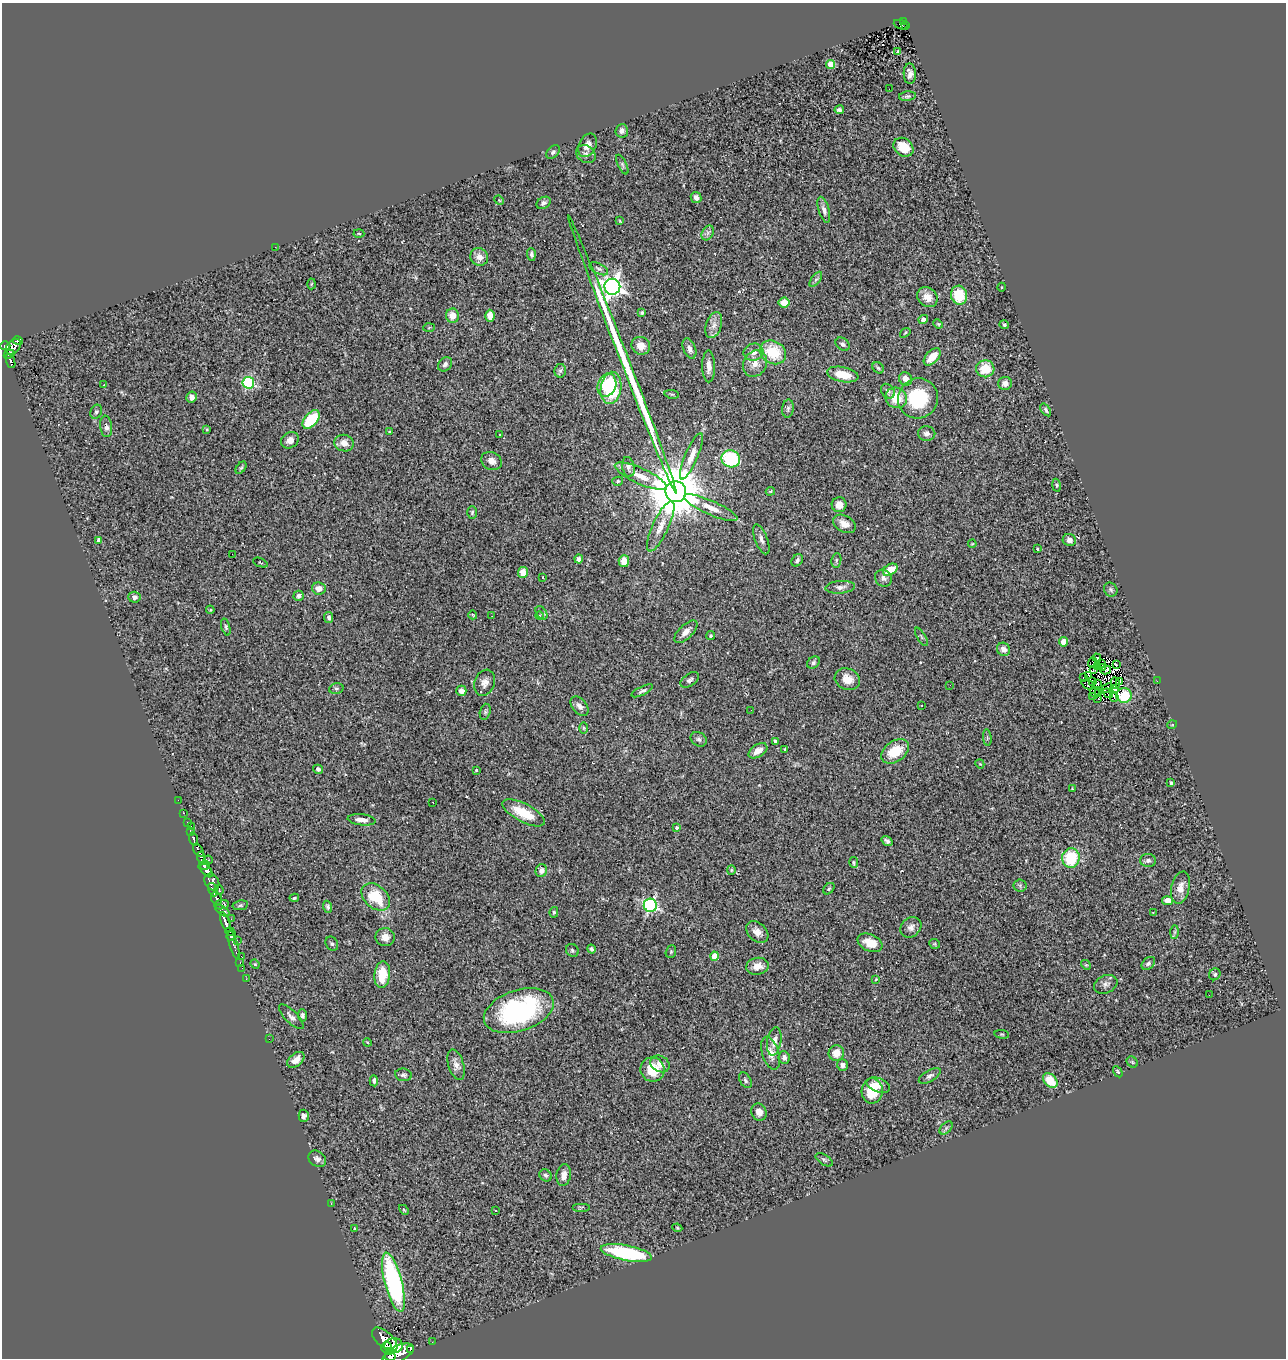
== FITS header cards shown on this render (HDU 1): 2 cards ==
NAXIS1  =                 1284
NAXIS2  =                 1356

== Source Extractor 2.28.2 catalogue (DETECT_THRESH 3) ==
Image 1284 x 1356 px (HDU 1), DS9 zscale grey, 1 PNG px = 1 image px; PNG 1288 x 1360 px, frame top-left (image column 1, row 1356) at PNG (2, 3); each listed source drawn as its Kron ellipse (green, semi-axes under 4 px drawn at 4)
Background 0.627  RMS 0.059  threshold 0.177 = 3 sigma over >= 5 px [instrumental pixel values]
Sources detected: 299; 4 with non-positive FLUX_AUTO (blend fragments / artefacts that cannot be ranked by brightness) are neither listed nor drawn; the other 295 listed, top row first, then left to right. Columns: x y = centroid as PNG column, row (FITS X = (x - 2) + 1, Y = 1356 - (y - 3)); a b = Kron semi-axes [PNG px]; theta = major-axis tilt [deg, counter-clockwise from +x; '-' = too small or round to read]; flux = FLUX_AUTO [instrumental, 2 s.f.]
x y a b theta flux
904 21 3 2 - 28
901 25 7 3 -22 24
906 25 3 2 - 7.6
898 51 4 3 - 5
831 65 4 4 - 99
910 74 10 6 -88 21
889 89 2 2 - 10
907 96 8 4 5 8.7
839 110 4 3 - 9
622 131 6 6 - 15
588 145 12 8 63 30
903 147 11 8 -37 78
553 152 8 5 45 10
586 154 10 8 -33 19
622 165 11 4 -63 9.1
696 198 6 5 - 16
499 200 5 4 - 3.9
543 203 8 5 31 12
824 210 13 5 -74 17
620 221 4 2 - 2.6
708 233 8 5 60 13
359 234 5 3 - 4.3
275 247 3 2 - 11
531 254 6 4 -86 9.9
479 257 9 8 - 31
599 269 10 5 -27 11
816 279 9 4 53 8.9
311 284 5 3 - 4.1
612 287 8 8 - 2400
1002 287 4 3 - 3.1
959 295 9 8 - 130
927 297 11 9 -42 39
784 303 5 5 - 60
642 313 4 4 - 5.2
452 316 7 6 - 43
490 316 6 4 -89 52
923 319 5 4 - 12
938 324 5 4 - 4
714 325 13 7 72 28
1004 325 5 4 - 6.5
429 328 6 4 3 3.8
905 333 6 3 37 3.7
18 341 5 3 - 11
843 344 8 5 -40 11
5 346 5 4 - 170
641 346 9 8 - 40
13 347 9 6 44 190
689 349 10 6 -67 18
753 352 10 8 14 25
773 352 14 11 -32 150
9 354 5 3 - 120
622 354 150 4 -69 600
932 357 10 6 47 72
11 361 7 4 -72 77
445 364 8 6 46 13
755 364 14 11 59 41
709 366 16 6 -89 30
878 368 6 5 - 6.7
985 369 9 8 - 88
560 371 7 6 - 9.9
843 375 16 7 -11 75
906 379 7 6 - 32
248 383 6 5 - 440
1005 383 7 6 - 18
104 385 3 2 - 5.4
607 385 12 9 70 150
611 388 16 10 81 220
888 391 8 6 -54 13
672 394 7 3 -8 5
192 397 5 5 - 28
896 398 11 10 - 80
918 398 20 20 - 220
788 408 9 5 83 10
1046 410 7 4 -55 7.7
96 412 7 5 69 8.9
311 419 11 6 49 150
106 426 11 6 -83 18
207 429 4 4 - 3.6
389 431 3 3 - 5.1
927 434 9 7 -9 16
500 435 3 3 - 3.6
290 440 9 7 36 24
344 443 10 8 -16 33
691 456 25 6 67 39
731 459 9 8 - 250
491 461 11 8 -29 27
628 467 10 6 -80 16
241 468 7 4 53 6.2
641 476 28 8 -24 64
618 481 5 4 - 6.2
1056 485 6 4 -78 5.2
770 491 5 3 - 4.4
676 492 10 10 - 32000
839 505 7 7 - 35
711 508 29 7 -24 51
472 512 6 4 87 5.9
844 524 12 8 -29 36
661 526 27 8 65 54
761 539 16 6 -69 19
99 540 4 4 - 27
1069 540 7 6 - 17
972 544 4 3 - 3.6
1037 549 3 2 - 4.9
232 554 2 2 - 2.4
579 559 4 4 - 12
797 560 7 5 54 10
836 560 7 5 83 7.3
624 561 6 5 - 49
260 563 8 2 -22 4.1
890 570 8 5 33 79
523 572 5 5 - 62
543 577 3 2 - 2.7
883 578 9 8 - 16
840 587 15 6 4 20
319 588 7 6 - 34
1111 590 7 6 - 9.6
299 596 5 5 - 13
134 597 6 5 - 15
210 610 4 3 - 4.6
541 613 7 5 -55 7.4
473 615 4 3 - 3.1
492 616 2 2 - 3.2
539 616 4 2 - 3.2
329 617 5 4 - 12
226 627 9 4 -74 6.9
686 632 14 7 44 29
711 636 4 4 - 5.7
921 637 10 4 -58 7.7
1063 642 4 4 - 62
1003 649 7 6 - 22
1097 658 4 3 - 14
813 662 7 5 46 8.7
1093 662 6 2 81 5.4
1101 664 2 2 - 3.1
1117 665 3 2 - 10
1098 666 3 2 - 2.9
1103 668 4 2 - 4.6
1094 669 4 2 - 3.5
1106 670 5 3 - 0.45
1089 675 3 2 - 3.1
1083 677 4 2 - 6.4
847 679 13 10 -23 47
690 680 10 6 34 12
1092 681 2 2 - 2.3
1157 681 2 2 - 26
1120 682 3 2 - 4.1
485 683 13 10 69 29
1115 683 6 2 -84 4.6
1097 684 3 2 - 2.9
950 685 2 2 - 2.1
1088 685 7 4 -23 3.8
1107 688 6 3 28 4.9
336 689 7 5 15 6.7
1114 689 4 3 - 4.8
461 691 5 5 - 24
642 691 12 4 26 9.8
1095 692 5 2 - 1
1099 693 2 2 - 3.4
1108 693 5 2 - 1.8
1124 695 7 7 - 82
1093 697 3 2 - 7.3
1114 697 5 3 - 9.9
1098 699 2 2 - 5.5
922 705 2 2 - 2.9
580 706 11 7 -51 21
751 710 2 2 - 2.1
485 712 8 5 73 7.6
1172 725 5 3 - 3.1
584 728 6 4 -90 5
987 738 8 3 -85 5.5
699 739 8 6 -34 11
775 741 4 3 - 11
785 749 4 3 - 4.3
758 751 10 6 32 31
895 751 15 10 34 100
980 764 4 3 - 3.4
318 769 5 4 - 19
476 770 4 3 - 6.4
1171 783 4 3 - 6.1
1072 789 3 2 - 2.8
178 800 3 2 - 4.8
433 802 3 2 - 11
183 813 3 2 - 6.8
523 813 23 9 -27 110
362 820 14 5 -6 31
187 823 3 3 - 12
191 826 3 2 - 3.6
677 828 4 3 - 12
191 831 4 3 - 96
194 839 7 3 -68 73
887 841 6 4 -36 11
198 850 7 4 -57 290
201 857 6 3 -83 79
1071 858 10 8 80 190
208 860 4 2 - 28
1148 860 8 6 -1 13
854 863 5 4 - 5.7
204 866 6 3 24 240
731 870 5 4 - 4.9
207 871 8 4 -51 600
541 871 6 5 - 18
212 882 9 6 -57 360
1020 886 6 6 - 7.2
1180 888 16 9 77 35
829 889 6 4 49 6.4
213 890 7 3 -70 140
219 890 5 3 - 41
376 897 16 11 -41 140
216 898 6 5 - 200
294 898 5 3 - 5
1168 901 5 4 - 38
221 905 7 4 7 110
240 905 8 5 11 6.6
650 905 6 6 - 740
328 907 6 4 -71 7.9
223 911 8 4 -34 97
554 912 5 4 - 5.6
1153 913 3 3 - 5.1
231 919 3 2 - 4.7
225 922 11 4 -68 490
911 927 11 9 40 21
230 931 4 3 - 180
757 932 12 9 -43 30
1175 932 7 4 89 6.3
231 936 5 4 - 230
385 937 9 9 - 32
237 940 2 2 - 2.1
870 943 13 8 -23 58
332 944 7 6 - 8.3
934 944 5 5 - 5.2
234 945 15 3 -73 45
591 949 4 4 - 9.2
572 950 7 6 - 8.9
671 952 7 5 70 6.6
714 956 4 4 - 58
242 957 3 2 - 28
240 962 3 2 - 12
1148 963 8 5 41 11
255 964 5 4 - 3.9
1086 965 5 4 - 5.2
757 966 11 8 9 33
242 968 3 2 - 4
1215 974 6 5 - 7
382 975 13 8 83 99
246 979 3 2 - 7.2
876 979 4 2 - 3.5
1106 984 12 8 24 20
1209 995 2 2 - 20
519 1011 36 20 19 640
302 1015 6 4 -84 9.9
291 1017 16 6 -45 19
1002 1034 7 3 -8 4.8
269 1039 2 2 - 34
774 1041 14 7 81 27
367 1042 4 3 - 3.5
771 1053 17 8 -72 36
836 1053 8 7 - 47
784 1057 6 5 - 16
296 1060 10 6 40 30
1132 1062 6 5 - 6
660 1064 10 8 -28 26
456 1065 16 7 -73 26
842 1065 6 5 - 15
653 1070 12 12 - 85
1118 1072 6 3 -59 5.7
403 1075 8 6 -8 11
930 1076 12 5 29 13
745 1080 8 5 -58 10
374 1081 5 4 - 10
1050 1081 8 6 -44 95
878 1085 12 7 -20 30
872 1091 12 10 87 110
759 1112 9 7 -65 24
304 1116 6 5 - 12
946 1128 8 5 46 8.5
317 1159 9 7 -37 15
824 1160 9 5 -32 7.6
545 1175 6 5 - 8.9
564 1175 11 7 80 27
331 1204 3 2 - 20
581 1207 9 2 0 3.5
404 1210 6 3 -45 4.2
495 1210 3 2 - 4.8
355 1228 3 2 - 4.1
677 1228 5 4 - 4.8
626 1253 26 7 -11 370
393 1282 30 8 -75 730
385 1339 15 7 -42 950
432 1342 2 2 - 2.1
393 1346 9 7 5 820
386 1347 5 5 - 350
410 1349 4 2 - 130
390 1352 3 3 - 140
398 1354 17 7 26 630
390 1356 5 4 - 290
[4 non-positive-flux detections neither listed nor drawn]